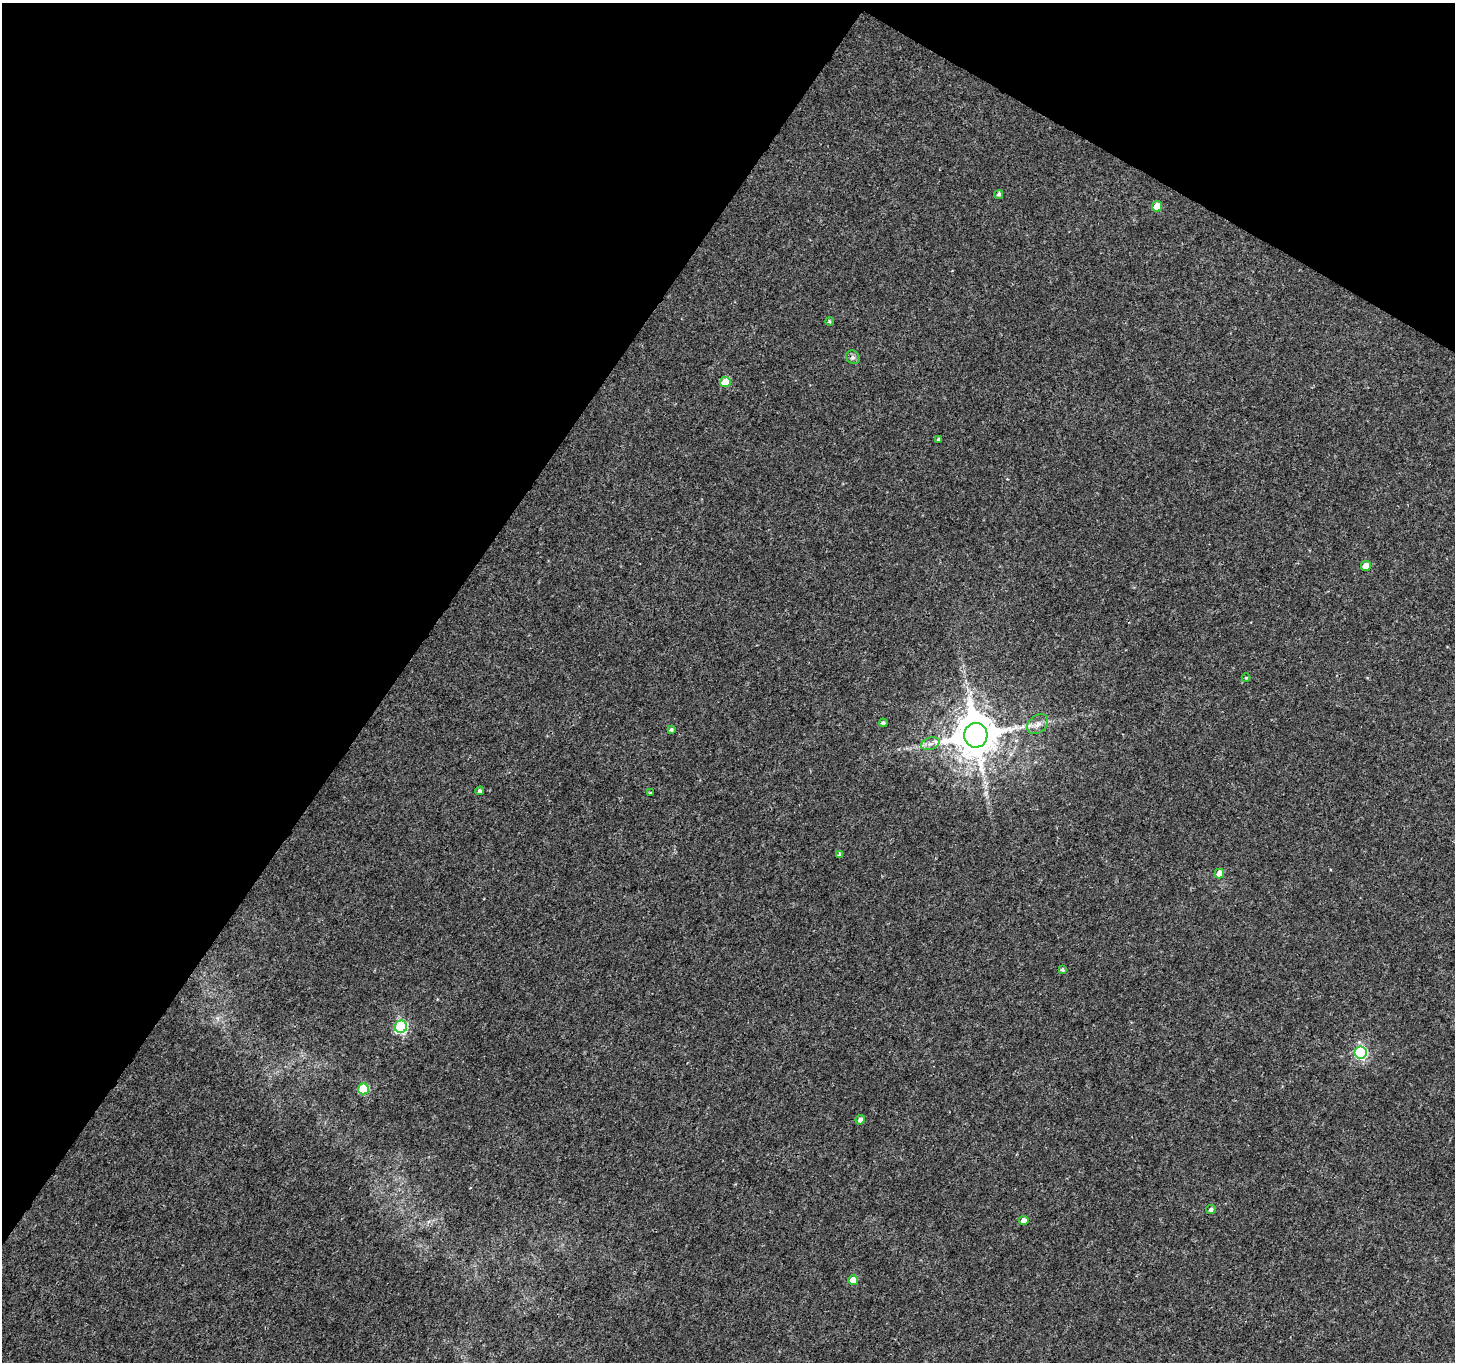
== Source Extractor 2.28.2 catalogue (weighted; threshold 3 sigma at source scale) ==
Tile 2 of 4 x 4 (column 2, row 1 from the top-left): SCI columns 1520-2972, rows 4364-5723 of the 6025 x 6112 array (HDU 1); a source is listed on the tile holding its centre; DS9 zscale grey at full resolution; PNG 1457 x 1364 px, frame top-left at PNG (2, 3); each listed source drawn as its Kron ellipse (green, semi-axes under 4 px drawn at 4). Shown black and unused: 33% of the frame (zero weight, under 3 of 4 exposures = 7% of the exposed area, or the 3 px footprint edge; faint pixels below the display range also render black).
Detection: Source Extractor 2.28.2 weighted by HDU 2 'WHT'; one run over the whole footprint, this tile lists its part. Background 0.00391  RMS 0.0031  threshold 0.0139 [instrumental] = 3 sigma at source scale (4.5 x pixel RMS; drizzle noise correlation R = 1.50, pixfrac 1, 0.0396/0.0396 arcsec/px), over >= 5 px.
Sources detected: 25; all 25 listed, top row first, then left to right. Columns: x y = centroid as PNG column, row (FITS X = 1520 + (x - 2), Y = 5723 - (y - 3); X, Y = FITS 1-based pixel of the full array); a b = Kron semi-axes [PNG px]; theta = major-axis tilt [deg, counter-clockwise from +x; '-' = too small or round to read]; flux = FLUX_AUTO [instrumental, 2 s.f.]
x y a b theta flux
999 194 5 4 - 0.56
1157 206 5 5 - 5.3
829 321 4 4 - 0.41
853 357 7 6 - 0.77
725 382 5 5 - 6.8
938 439 4 3 - 0.42
1366 566 5 5 - 3.5
1246 678 4 4 - 0.31
883 723 4 4 - 0.66
1038 724 12 8 40 1.8
671 730 4 3 - 0.6
976 735 12 11 - 1400
930 744 9 6 18 1.3
480 791 4 4 - 0.86
650 793 3 2 - 0.34
840 854 4 3 - 0.72
1219 873 5 4 - 2.8
1062 970 4 4 - 0.57
401 1027 6 6 - 38
1361 1053 6 6 - 43
363 1089 5 5 - 15
860 1120 5 4 - 1.3
1211 1209 5 4 - 0.85
1024 1220 5 4 - 2.1
853 1280 5 4 - 3.4